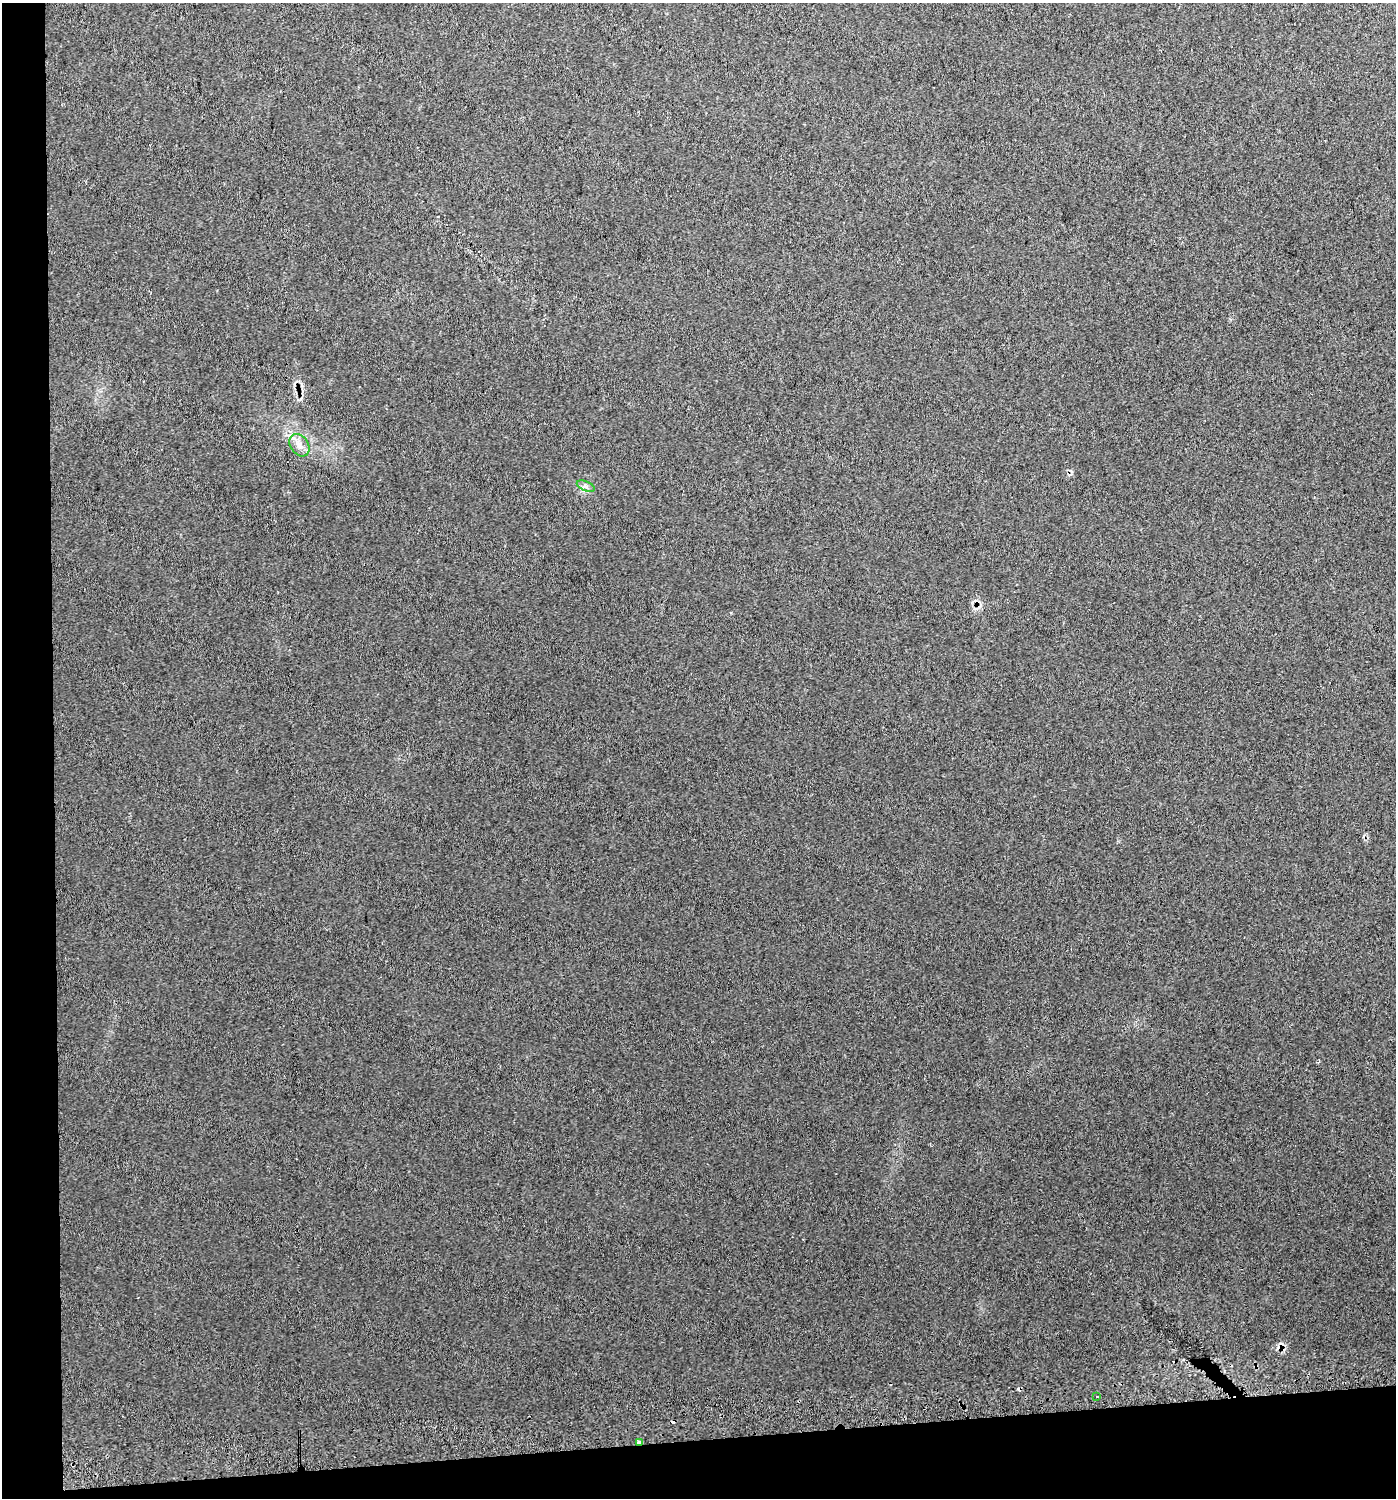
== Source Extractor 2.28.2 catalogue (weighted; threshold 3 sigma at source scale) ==
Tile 7 of 3 x 3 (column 1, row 3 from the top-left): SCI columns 46-1439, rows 41-1536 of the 4231 x 4570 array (HDU 1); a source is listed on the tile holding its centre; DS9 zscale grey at full resolution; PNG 1398 x 1500 px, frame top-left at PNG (2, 3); each listed source drawn as its Kron ellipse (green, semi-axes under 4 px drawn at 4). Shown black and unused: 8% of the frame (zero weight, under 2 of 3 exposures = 5% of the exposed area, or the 3 px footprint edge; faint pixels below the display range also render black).
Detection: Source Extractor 2.28.2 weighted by HDU 2 'WHT'; one run over the whole footprint, this tile lists its part. Background 0.034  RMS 0.012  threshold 0.0541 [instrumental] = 3 sigma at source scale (4.5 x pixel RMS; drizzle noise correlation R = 1.50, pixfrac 1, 0.0396/0.0396 arcsec/px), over >= 5 px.
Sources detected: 7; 3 cosmic-ray / hot-pixel residue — neither listed nor drawn; the other 4 listed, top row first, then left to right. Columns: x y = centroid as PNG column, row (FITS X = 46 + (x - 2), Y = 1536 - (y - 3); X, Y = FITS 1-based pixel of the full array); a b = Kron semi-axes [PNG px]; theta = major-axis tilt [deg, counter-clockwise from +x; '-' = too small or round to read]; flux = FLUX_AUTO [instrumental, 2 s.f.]
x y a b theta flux
299 445 12 9 -56 8.8
586 486 9 4 -23 3.7
1097 1396 3 2 - 0.87
639 1442 4 3 - 22
Overlapping masked pixels (flux is a lower limit): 1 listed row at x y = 639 1442